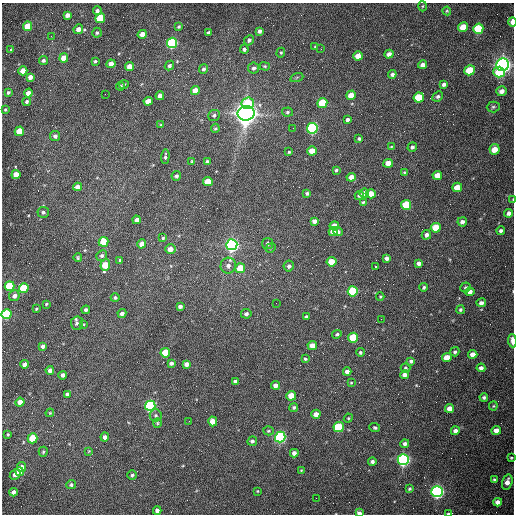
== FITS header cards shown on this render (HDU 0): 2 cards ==
NAXIS1  =                  512 /fastest changing axis
NAXIS2  =                  512 /next to fastest changing axis

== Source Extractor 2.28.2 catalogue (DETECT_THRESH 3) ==
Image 512 x 512 px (HDU 0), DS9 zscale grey, 1 PNG px = 1 image px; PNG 516 x 516 px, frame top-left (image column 1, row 512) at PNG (2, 3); each listed source drawn as its Kron ellipse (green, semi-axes under 4 px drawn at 4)
Background 1530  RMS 23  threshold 69.5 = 3 sigma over >= 5 px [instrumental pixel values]
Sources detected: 221; all 221 listed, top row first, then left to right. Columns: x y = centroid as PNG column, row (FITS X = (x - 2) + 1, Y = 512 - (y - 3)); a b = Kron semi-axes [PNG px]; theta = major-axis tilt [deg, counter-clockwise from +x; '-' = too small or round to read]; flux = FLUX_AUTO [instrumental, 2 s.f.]
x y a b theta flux
422 6 5 3 - 1.5e+03
97 11 4 4 - 4.2e+03
447 11 4 4 - 1.5e+03
67 15 4 4 - 8.0e+03
100 18 5 5 - 6.4e+04
512 22 5 3 - 1.4e+04
28 26 5 4 - 3.1e+04
179 27 4 3 - 2.0e+03
463 27 5 4 - 3.2e+04
78 29 5 4 - 1.0e+04
478 29 5 5 - 9.5e+04
259 31 4 3 - 4.0e+03
97 33 5 4 - 2.8e+03
209 33 4 3 - 4.2e+03
142 34 4 4 - 1.0e+04
51 36 3 2 - 1.4e+03
249 40 5 4 - 3.2e+03
172 43 5 5 - 2.6e+05
315 47 4 3 - 1.9e+03
244 49 4 4 - 2.9e+03
321 49 2 2 - 9.0e+02
11 50 4 3 - 1.8e+03
281 53 5 4 - 1.8e+03
389 54 4 4 - 7.7e+03
358 56 5 4 - 1.6e+04
64 58 4 4 - 1.8e+04
43 60 4 4 - 3.4e+03
95 61 3 3 - 2.1e+03
111 64 4 4 - 1.5e+04
423 65 4 4 - 7.2e+03
503 65 6 6 - 1.1e+06
169 66 5 4 - 3.0e+03
265 66 5 4 - 1.8e+03
130 67 4 4 - 2.0e+04
254 68 5 5 - 4.3e+03
204 69 5 4 - 3.6e+03
469 70 5 5 - 5.6e+04
23 71 4 4 - 1.9e+04
499 72 5 5 - 4.6e+04
392 74 4 4 - 4.3e+03
30 77 4 4 - 8.8e+03
297 77 7 4 19 2.1e+03
124 84 5 4 - 2.0e+03
444 84 4 3 - 3.8e+03
121 86 4 4 - 2.3e+03
195 91 4 4 - 2.6e+04
501 91 5 5 - 8.4e+03
8 92 4 3 - 2.4e+03
28 93 4 4 - 1.1e+04
105 94 2 2 - 8.1e+02
351 95 5 4 - 2.2e+04
160 96 4 4 - 9.8e+03
438 96 5 4 - 3.5e+03
419 97 5 5 - 6.1e+04
148 101 4 4 - 1.5e+04
27 102 4 4 - 3.3e+03
248 103 6 5 - 5.5e+04
322 103 5 5 - 7.0e+04
493 107 6 5 - 2.6e+03
5 109 4 3 - 1.6e+03
287 112 5 4 - 3.1e+03
246 113 8 7 - 2.2e+06
214 115 6 5 - 3.4e+03
347 120 4 4 - 4.0e+03
161 125 4 3 - 1.8e+03
215 128 5 4 - 2.0e+03
293 128 2 2 - 6.0e+02
312 128 5 5 - 3.5e+05
19 131 5 4 - 4.3e+04
55 136 5 5 - 4.7e+03
359 139 3 3 - 2.7e+03
391 147 4 4 - 1.4e+03
412 147 5 4 - 4.0e+03
494 149 5 5 - 2.2e+04
312 151 5 4 - 2.3e+04
289 152 3 3 - 1.6e+03
165 157 7 3 87 2.7e+03
192 161 4 3 - 1.4e+03
207 162 4 4 - 4.1e+03
388 163 5 4 - 1.4e+04
336 170 4 3 - 2.6e+03
404 172 4 3 - 1.5e+03
16 175 4 4 - 2.4e+04
437 175 5 4 - 1.8e+04
176 176 5 4 - 3.3e+03
351 177 4 4 - 1.3e+04
208 182 5 4 - 3.5e+04
77 187 4 4 - 8.3e+03
457 187 5 4 - 2.6e+04
307 193 4 3 - 2.6e+03
364 193 5 4 - 7.1e+03
371 194 5 4 - 2.2e+04
359 195 4 4 - 4.1e+03
513 199 4 2 - 1.2e+03
363 202 3 3 - 1.8e+03
406 205 5 5 - 6.7e+04
43 212 6 5 - 3.9e+03
509 213 4 4 - 6.6e+03
136 220 4 4 - 5.8e+03
314 221 4 4 - 6.0e+03
462 222 5 4 - 5.9e+03
334 226 5 4 - 2.6e+04
436 228 5 5 - 4.9e+04
333 231 4 4 - 1.3e+04
501 231 4 4 - 4.0e+03
338 232 5 4 - 4.6e+03
426 235 5 4 - 5.4e+03
163 238 3 3 - 2.1e+03
103 242 5 5 - 4.5e+04
267 243 5 5 - 4.3e+03
142 244 4 4 - 1.5e+04
232 245 5 5 - 6.9e+05
271 248 5 4 - 2.0e+03
170 249 5 5 - 1.4e+04
102 256 5 5 - 3.5e+03
78 258 4 3 - 1.8e+03
387 258 4 4 - 4.9e+03
120 260 4 3 - 2.2e+03
331 262 5 4 - 2.9e+04
419 263 4 4 - 5.5e+03
105 265 5 4 - 4.2e+04
228 266 8 7 - 6.8e+03
289 266 5 5 - 5.0e+03
375 266 3 3 - 3.3e+03
240 268 5 5 - 3.8e+04
10 286 5 4 - 7.0e+04
424 287 4 4 - 3.0e+03
465 287 5 5 - 2.4e+03
24 288 5 4 - 8.1e+04
353 291 5 5 - 1.7e+05
470 292 4 4 - 9.0e+03
14 296 5 5 - 6.5e+03
380 296 4 4 - 1.6e+03
115 298 4 4 - 3.0e+03
276 303 2 2 - 9.2e+02
481 303 5 4 - 4.7e+03
46 304 4 3 - 1.7e+03
180 306 4 3 - 5.1e+03
36 309 4 4 - 1.8e+03
86 310 4 4 - 3.9e+03
460 310 4 4 - 2.8e+03
122 313 4 4 - 6.0e+03
6 314 5 5 - 1.4e+05
246 314 5 5 - 4.2e+03
306 317 4 3 - 3.3e+03
381 319 2 2 - 9.4e+02
77 323 7 6 - 3.8e+03
84 324 3 2 - 1.0e+03
337 334 5 4 - 2.5e+03
353 338 5 5 - 6.6e+04
512 341 6 3 -84 1.2e+04
43 346 4 3 - 4.3e+03
312 346 5 4 - 1.6e+04
360 352 4 4 - 2.5e+03
455 352 5 4 - 3.4e+03
165 353 5 4 - 3.5e+04
473 354 4 4 - 1.1e+04
447 357 5 4 - 2.0e+04
305 359 4 4 - 2.0e+03
411 361 4 4 - 3.4e+03
171 363 4 3 - 3.9e+03
24 364 4 4 - 6.1e+03
186 364 4 4 - 6.9e+03
405 368 5 4 - 2.8e+03
481 368 4 4 - 5.0e+03
50 370 4 4 - 6.6e+03
347 372 4 4 - 6.6e+03
63 375 4 4 - 6.6e+03
405 375 4 4 - 6.7e+03
235 382 4 4 - 4.7e+03
351 383 3 3 - 1.5e+03
275 385 4 4 - 7.5e+03
67 394 4 3 - 4.5e+03
291 396 5 4 - 3.1e+04
484 397 4 4 - 2.9e+03
20 402 4 4 - 1.4e+04
150 406 5 5 - 3.5e+05
493 406 4 4 - 1.6e+03
294 407 4 4 - 2.5e+03
449 408 4 4 - 1.2e+04
50 413 4 4 - 1.4e+03
316 414 4 4 - 1.1e+04
156 415 6 6 - 3.0e+03
348 418 5 4 - 1.9e+03
189 421 2 2 - 6.9e+02
213 421 5 4 - 2.2e+04
157 423 5 4 - 1.7e+03
339 427 5 5 - 1.1e+05
375 428 5 4 - 2.6e+03
496 430 4 4 - 1.0e+04
268 431 5 4 - 1.9e+03
455 431 4 4 - 5.8e+03
8 434 4 3 - 2.0e+03
105 437 4 4 - 5.9e+03
280 437 5 5 - 4.3e+05
33 438 5 4 - 5.0e+04
252 441 5 4 - 3.5e+03
405 444 4 4 - 4.4e+03
89 451 4 3 - 1.1e+03
43 452 5 4 - 2.1e+03
294 453 4 4 - 6.3e+03
511 458 3 3 - 1.7e+03
403 459 5 5 - 5.7e+05
372 462 4 4 - 4.4e+03
21 467 5 4 - 1.7e+04
301 470 4 3 - 1.3e+03
19 472 4 4 - 1.4e+04
15 474 6 4 47 1.0e+04
132 475 4 4 - 3.0e+03
494 479 4 3 - 2.0e+03
507 482 8 5 74 9.8e+03
71 485 5 4 - 3.2e+03
409 489 4 3 - 1.9e+03
257 491 3 3 - 1.1e+03
13 492 4 4 - 5.5e+03
437 492 5 5 - 6.4e+05
316 498 2 2 - 3.3e+03
498 502 4 4 - 8.5e+03
157 511 4 4 - 7.2e+03
359 513 4 3 - 5.3e+03
448 514 4 3 - 1.8e+03
At the frame edge (FLAGS 8, measured only in part): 6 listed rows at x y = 512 22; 513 199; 6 314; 512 341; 359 513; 448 514